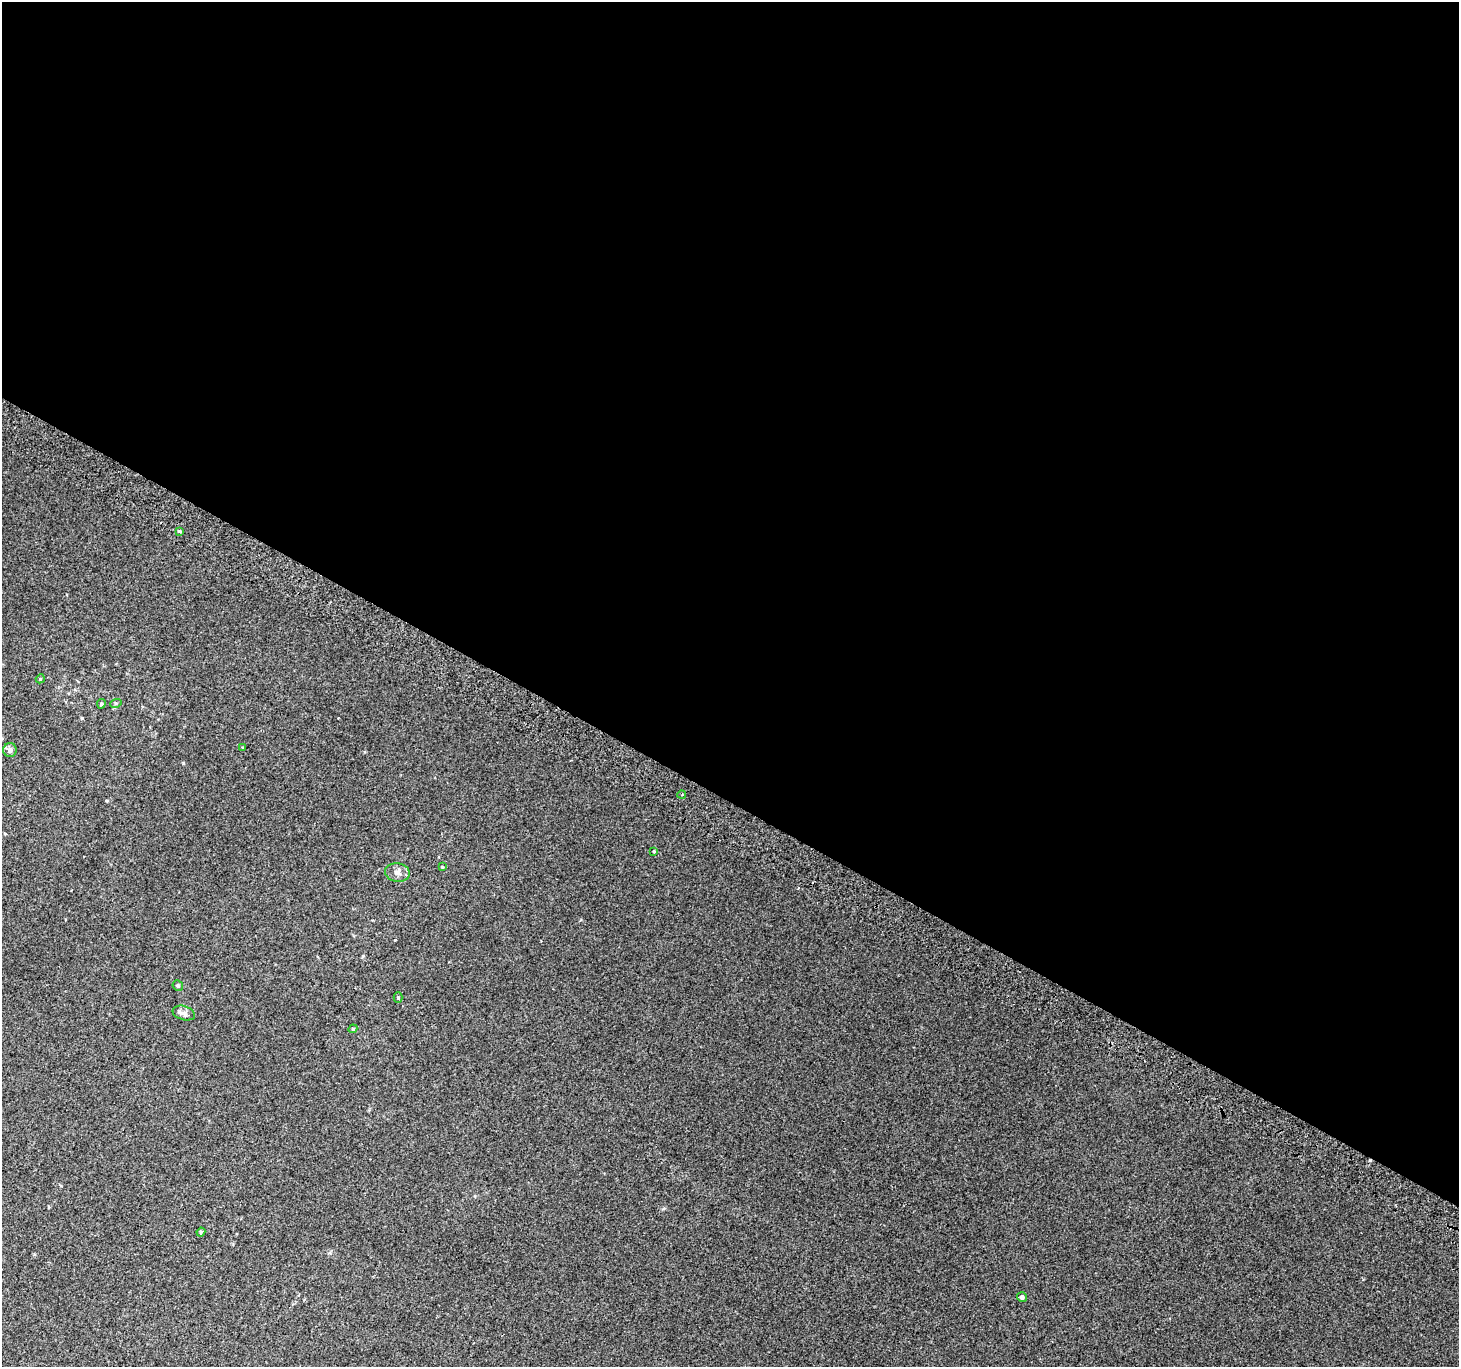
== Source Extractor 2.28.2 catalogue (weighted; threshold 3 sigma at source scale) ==
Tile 3 of 4 x 4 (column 3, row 1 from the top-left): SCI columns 2948-4404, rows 4396-5760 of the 5886 x 5993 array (HDU 1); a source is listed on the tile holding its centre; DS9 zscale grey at full resolution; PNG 1461 x 1369 px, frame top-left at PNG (2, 2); each listed source drawn as its Kron ellipse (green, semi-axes under 4 px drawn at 4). Shown black and unused: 59% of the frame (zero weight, under 2 of 3 exposures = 2% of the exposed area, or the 3 px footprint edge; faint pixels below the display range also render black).
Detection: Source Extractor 2.28.2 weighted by HDU 2 'WHT'; one run over the whole footprint, this tile lists its part. Background 0.00674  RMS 0.007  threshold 0.0315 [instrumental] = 3 sigma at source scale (4.5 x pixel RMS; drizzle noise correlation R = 1.50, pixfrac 1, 0.0396/0.0396 arcsec/px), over >= 5 px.
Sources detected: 19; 3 cosmic-ray / hot-pixel residue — neither listed nor drawn; the other 16 listed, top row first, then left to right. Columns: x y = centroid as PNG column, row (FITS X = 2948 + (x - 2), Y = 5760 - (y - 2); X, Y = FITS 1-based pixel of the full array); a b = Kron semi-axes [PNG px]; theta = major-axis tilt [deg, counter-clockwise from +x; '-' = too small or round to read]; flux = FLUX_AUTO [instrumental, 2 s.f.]
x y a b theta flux
180 531 4 3 - 4.4
40 679 5 3 - 0.66
116 703 6 3 18 0.76
101 704 4 4 - 1
243 748 4 3 - 0.66
10 750 7 6 - 2.5
682 794 4 2 - 0.88
654 851 3 3 - 0.65
442 867 4 3 - 0.71
397 872 12 9 -11 3.8
178 986 5 5 - 1.2
398 998 5 4 - 0.75
184 1013 11 7 -17 3.2
353 1029 4 4 - 0.73
201 1232 4 4 - 0.89
1022 1297 5 4 - 1.6
Unlisted compact peaks at least as high as the median listed source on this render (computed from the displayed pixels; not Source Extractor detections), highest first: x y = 183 763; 363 956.